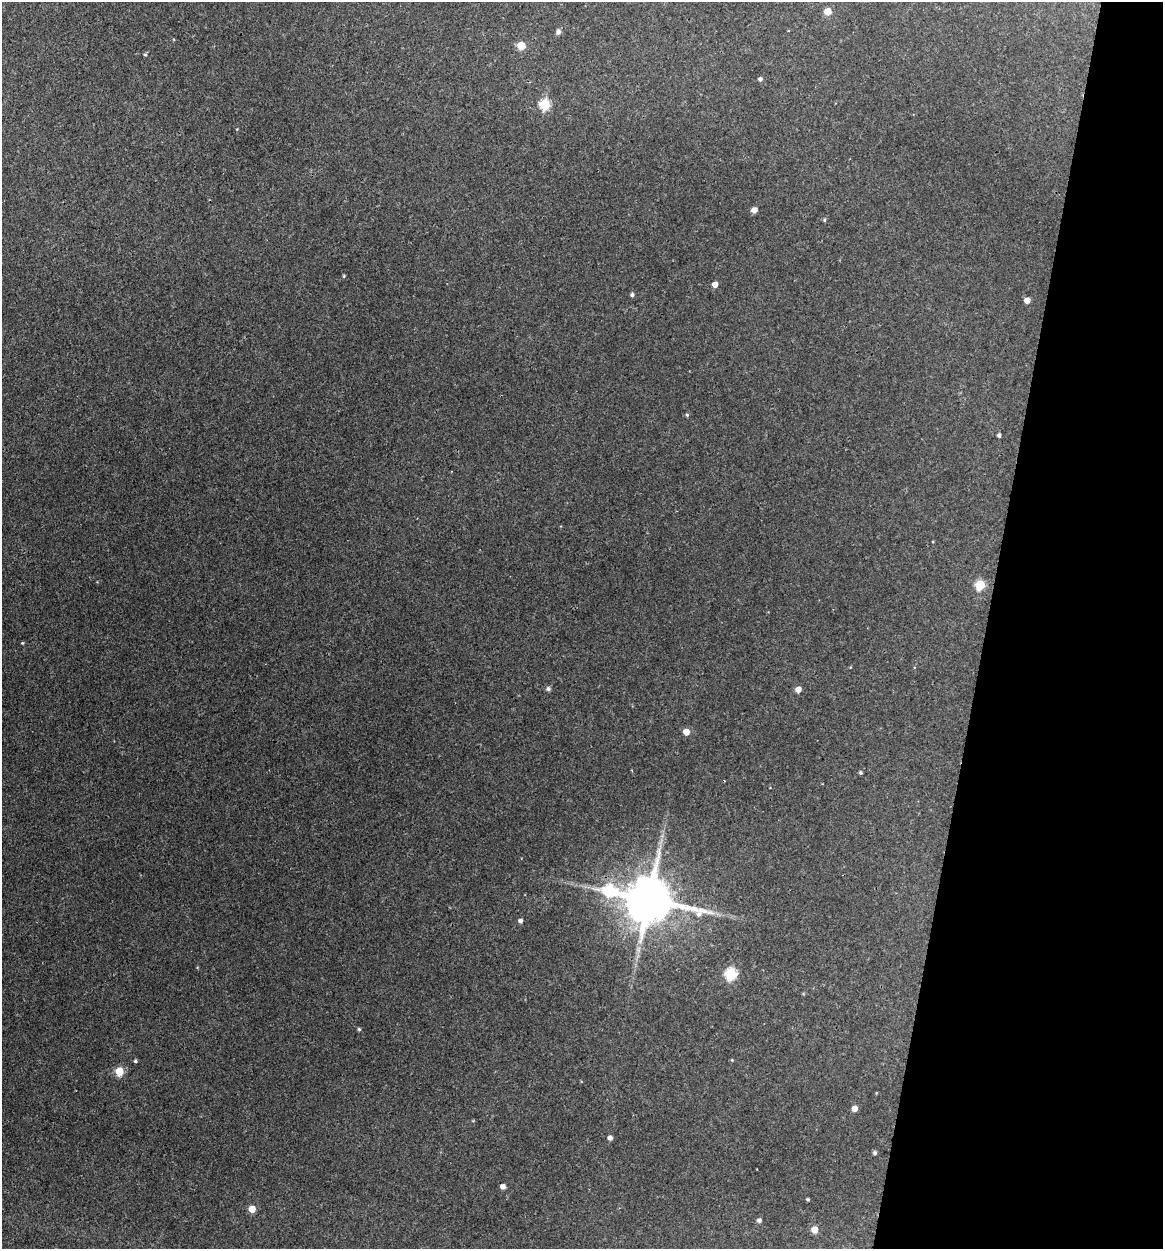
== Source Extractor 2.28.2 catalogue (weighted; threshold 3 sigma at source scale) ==
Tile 8 of 4 x 4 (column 4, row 2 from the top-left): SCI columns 3726-4886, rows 2495-3741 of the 5007 x 4987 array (HDU 1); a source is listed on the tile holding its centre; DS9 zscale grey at full resolution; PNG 1165 x 1251 px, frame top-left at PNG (2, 2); no overlay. Shown black and unused: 15% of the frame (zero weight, under 3 of 4 exposures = <1% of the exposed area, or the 3 px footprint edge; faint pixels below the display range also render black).
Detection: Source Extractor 2.28.2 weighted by HDU 2 'WHT'; one run over the whole footprint, this tile lists its part. Background 0.118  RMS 0.0043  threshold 0.0193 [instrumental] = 3 sigma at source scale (4.5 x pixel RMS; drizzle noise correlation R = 1.50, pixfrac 1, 0.05/0.05 arcsec/px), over >= 5 px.
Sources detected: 36; all 36 listed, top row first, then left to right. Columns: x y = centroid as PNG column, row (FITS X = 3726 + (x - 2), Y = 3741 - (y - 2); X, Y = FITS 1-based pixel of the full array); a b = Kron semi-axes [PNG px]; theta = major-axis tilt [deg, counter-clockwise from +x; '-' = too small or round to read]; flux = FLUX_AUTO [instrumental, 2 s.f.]
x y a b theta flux
828 11 5 5 - 5.7
558 32 5 5 - 1.5
521 46 5 5 - 8.5
145 55 5 3 - 0.47
760 79 4 4 - 0.99
545 105 6 5 - 26
754 210 5 5 - 2.9
824 220 4 4 - 0.52
344 276 4 4 - 0.39
715 284 5 4 - 2.8
632 295 5 4 - 0.94
1027 300 5 4 - 3.1
687 415 4 4 - 0.58
999 435 4 4 - 0.89
980 585 5 5 - 20
22 643 4 3 - 0.37
548 689 5 5 - 1.1
798 689 5 5 - 3
686 732 5 5 - 4.2
861 773 4 4 - 0.64
610 890 11 6 -17 35
649 900 15 13 -14 2200
520 921 4 4 - 1.3
731 974 6 6 - 36
359 1029 5 4 - 0.55
732 1060 4 3 - 0.34
135 1061 4 4 - 0.69
119 1071 6 5 - 11
854 1108 5 5 - 3.1
610 1138 4 4 - 1.6
875 1153 5 4 - 0.89
503 1186 4 4 - 2
808 1199 3 3 - 0.58
252 1209 5 5 - 5
759 1220 5 4 - 1.1
814 1229 5 5 - 5.5